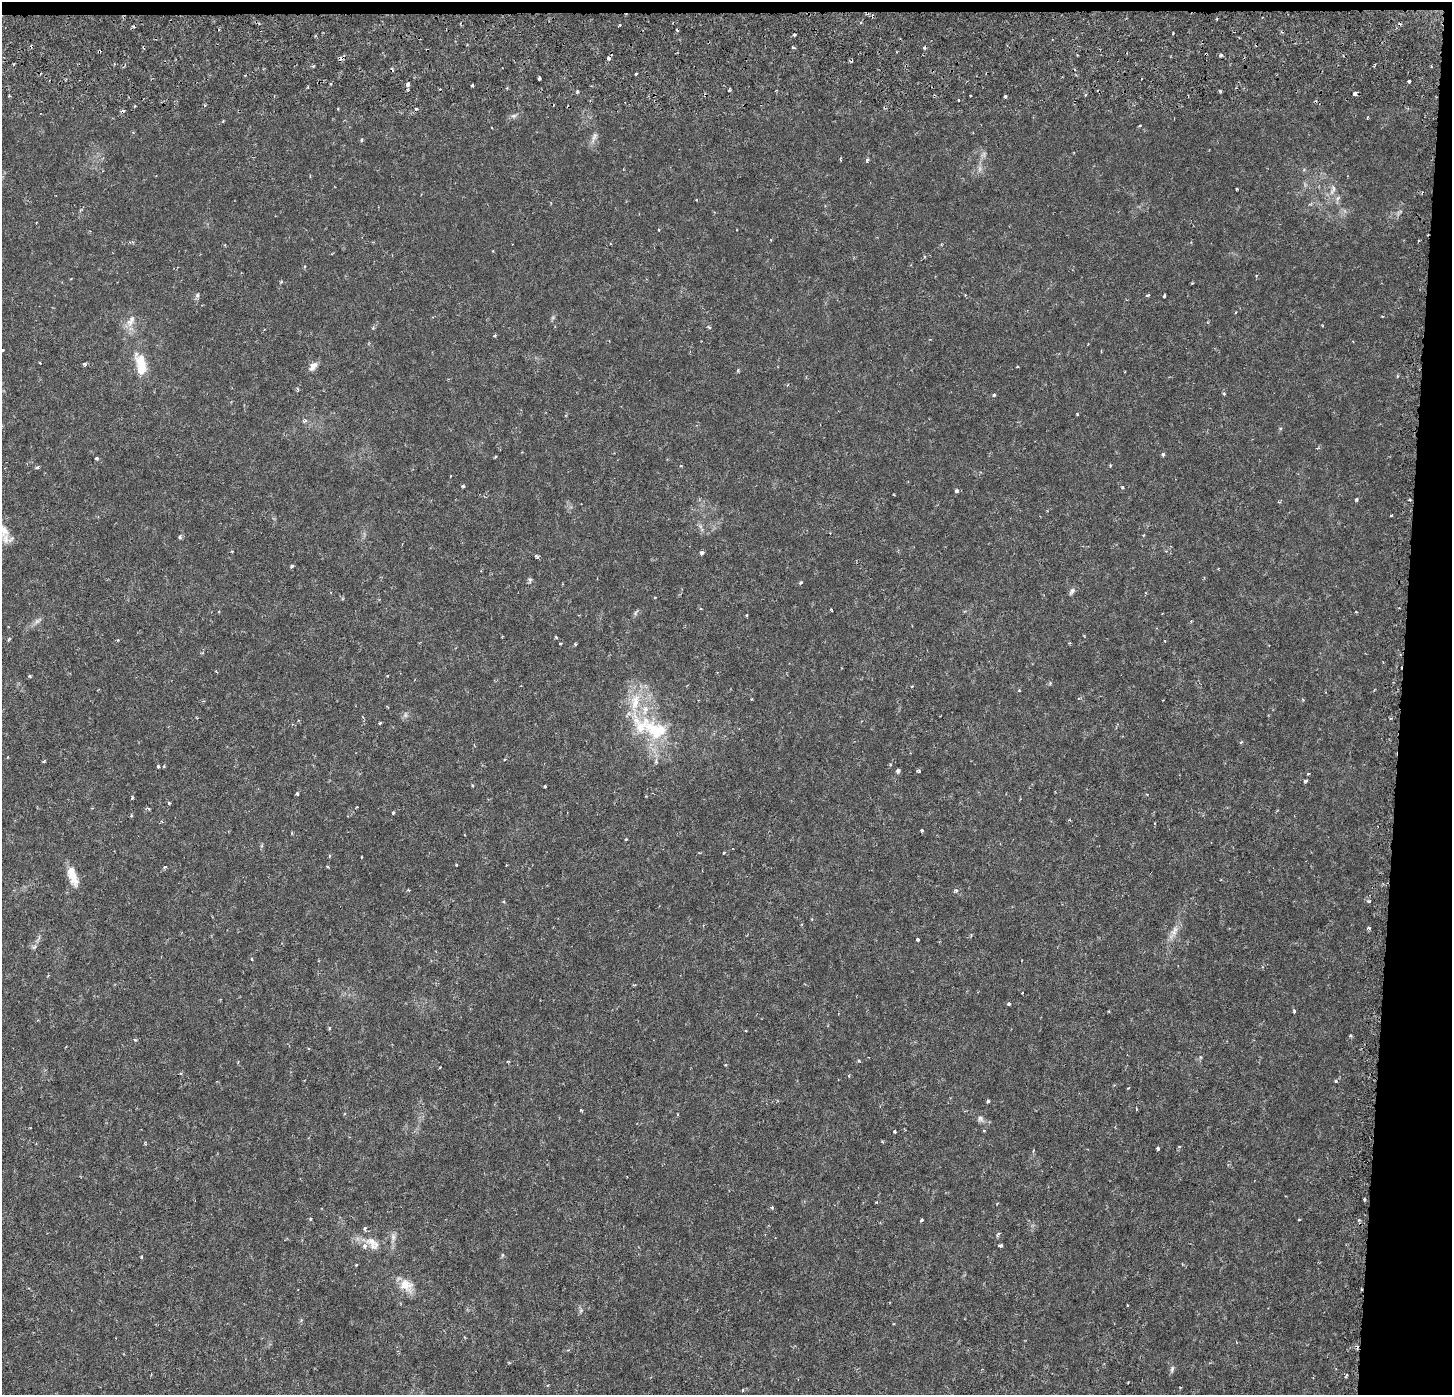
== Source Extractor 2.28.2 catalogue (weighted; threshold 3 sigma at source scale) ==
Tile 3 of 3 x 3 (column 3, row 1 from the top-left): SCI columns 2935-4384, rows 3099-4491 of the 4384 x 4706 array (HDU 1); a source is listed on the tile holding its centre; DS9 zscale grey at full resolution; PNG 1454 x 1397 px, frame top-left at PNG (2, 2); no overlay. Shown black and unused: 4% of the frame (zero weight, under 3 of 6 exposures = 4% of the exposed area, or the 3 px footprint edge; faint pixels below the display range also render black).
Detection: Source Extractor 2.28.2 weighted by HDU 2 'WHT'; one run over the whole footprint, this tile lists its part. Background 8.99e-04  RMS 8.5e-04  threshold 0.00348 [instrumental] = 3 sigma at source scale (4.09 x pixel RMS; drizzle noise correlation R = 1.36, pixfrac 0.8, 0.0396/0.0396 arcsec/px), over >= 5 px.
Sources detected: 183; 1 too faint to see at this stretch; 14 cosmic-ray / hot-pixel residue — not listed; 6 inside a brighter listed object's ellipse — not listed separately; the other 162 listed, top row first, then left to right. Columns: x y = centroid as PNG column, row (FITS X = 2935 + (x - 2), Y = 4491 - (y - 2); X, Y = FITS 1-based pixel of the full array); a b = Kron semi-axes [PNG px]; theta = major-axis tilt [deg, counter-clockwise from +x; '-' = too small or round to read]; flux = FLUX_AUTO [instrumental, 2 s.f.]
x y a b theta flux
619 25 3 3 - 0.091
794 35 3 3 - 0.21
793 47 4 3 - 0.17
1221 55 4 4 - 0.15
609 58 3 3 - 0.43
341 59 5 4 - 0.32
636 74 3 2 - 0.12
539 78 3 3 - 0.18
1409 81 3 3 - 0.13
408 84 4 3 - 0.39
472 85 3 3 - 0.099
308 87 3 3 - 0.081
729 90 3 3 - 0.09
1220 91 4 3 - 0.095
577 92 4 3 - 0.14
1355 93 4 4 - 0.75
9 96 3 2 - 0.093
970 96 2 2 - 0.072
1005 96 3 3 - 0.15
514 116 8 6 19 0.22
223 121 4 3 - 0.065
1140 126 4 3 - 0.086
492 128 2 2 - 0.052
594 137 16 6 67 0.39
361 140 5 3 - 0.086
840 160 4 3 - 0.076
867 160 5 4 - 0.13
1237 189 3 2 - 0.074
1333 189 14 7 70 0.47
696 200 3 3 - 0.053
281 282 4 3 - 0.077
1192 283 3 3 - 0.071
197 295 7 5 69 0.17
1148 295 4 3 - 0.12
1164 296 4 3 - 0.11
131 321 19 9 61 0.74
709 327 7 3 -36 0.12
373 328 5 4 - 0.1
495 335 5 3 - 0.088
2 350 3 2 - 0.071
85 364 6 4 -28 0.12
141 365 30 12 -77 2
313 366 13 8 47 0.45
1017 367 4 2 - 0.058
298 389 5 3 - 0.087
1224 394 5 3 - 0.083
994 395 4 4 - 0.11
304 421 8 5 14 0.16
1163 454 5 4 - 0.14
496 457 4 3 - 0.089
97 459 3 3 - 0.21
1110 465 4 3 - 0.079
37 467 5 4 - 0.13
450 476 4 2 - 0.046
463 486 4 4 - 0.11
1122 487 5 4 - 0.1
957 491 5 5 - 0.18
1357 499 4 3 - 0.13
1409 500 3 3 - 0.16
1391 515 4 2 - 0.065
180 537 5 4 - 0.16
5 539 22 17 -51 0.95
701 553 5 4 - 0.21
537 557 6 3 -40 0.15
292 566 4 3 - 0.15
530 580 7 6 - 0.15
800 583 5 4 - 0.11
1072 591 11 6 59 0.24
655 597 3 3 - 0.06
700 608 4 3 - 0.082
831 610 3 2 - 0.061
636 612 9 4 55 0.15
1356 612 3 3 - 0.067
747 615 4 3 - 0.077
37 621 7 5 44 0.22
502 636 4 3 - 0.061
556 637 4 3 - 0.093
9 639 5 4 - 0.1
1069 643 4 3 - 0.067
560 644 3 3 - 0.1
575 644 4 3 - 0.091
30 676 4 3 - 0.11
387 676 4 2 - 0.063
1050 683 4 4 - 0.094
1019 690 3 3 - 0.089
751 699 4 3 - 0.061
1163 700 2 2 - 0.047
405 715 7 4 89 0.17
380 723 4 3 - 0.099
656 730 63 22 -26 5.4
1241 742 4 3 - 0.081
505 759 4 3 - 0.079
44 761 4 3 - 0.093
890 764 4 3 - 0.079
158 766 3 3 - 0.12
163 766 4 4 - 0.099
898 771 5 5 - 0.16
918 771 4 3 - 0.12
1308 774 3 3 - 0.075
1306 781 5 4 - 0.13
472 785 4 3 - 0.076
545 786 3 3 - 0.15
297 793 4 3 - 0.13
132 797 5 3 - 0.098
169 803 4 4 - 0.087
149 809 5 3 - 0.092
393 813 4 3 - 0.12
1069 820 4 3 - 0.075
922 830 3 3 - 0.14
626 839 4 3 - 0.07
724 852 4 3 - 0.08
361 857 3 2 - 0.048
506 865 3 2 - 0.057
327 867 4 3 - 0.078
72 876 22 8 -71 1.4
408 890 4 3 - 0.073
956 890 6 6 - 0.18
1369 901 5 3 - 0.082
1369 928 4 3 - 0.18
1175 929 8 8 - 0.38
917 939 3 3 - 0.15
34 947 7 4 32 0.16
252 959 4 3 - 0.078
1009 1004 4 3 - 0.19
1294 1011 5 3 - 0.13
329 1028 4 3 - 0.091
746 1031 4 2 - 0.058
1350 1035 5 4 - 0.11
135 1040 4 4 - 0.086
1200 1057 6 4 -71 0.086
508 1061 5 3 - 0.063
859 1061 4 3 - 0.083
725 1065 4 3 - 0.065
1335 1081 4 3 - 0.093
1128 1088 3 2 - 0.078
988 1101 4 3 - 0.12
581 1110 3 3 - 0.15
981 1119 9 7 -58 0.28
984 1130 4 3 - 0.066
895 1131 3 3 - 0.3
1179 1146 4 3 - 0.064
1157 1149 4 3 - 0.17
1364 1199 3 3 - 0.14
876 1202 3 3 - 0.072
997 1203 4 3 - 0.071
772 1207 5 4 - 0.11
310 1219 5 3 - 0.074
922 1220 3 2 - 0.11
1299 1220 3 2 - 0.069
999 1233 6 4 36 0.14
393 1237 10 6 -89 0.33
372 1243 23 12 -43 1.1
1000 1245 4 3 - 0.18
502 1255 6 4 90 0.093
141 1257 4 3 - 0.073
356 1265 4 3 - 0.066
406 1285 20 14 -43 1.3
1361 1289 3 2 - 0.068
894 1324 3 3 - 0.069
568 1350 5 3 - 0.092
1172 1369 9 5 75 0.2
743 1390 4 3 - 0.065
Overlapping masked pixels (flux is a lower limit): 3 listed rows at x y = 609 58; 341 59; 1361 1289
Isophote crosses this tile's border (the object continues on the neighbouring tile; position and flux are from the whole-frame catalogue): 2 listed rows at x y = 2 350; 5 539
Unlisted compact peaks at least as high as the median listed source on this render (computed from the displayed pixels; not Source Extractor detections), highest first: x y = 1173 33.